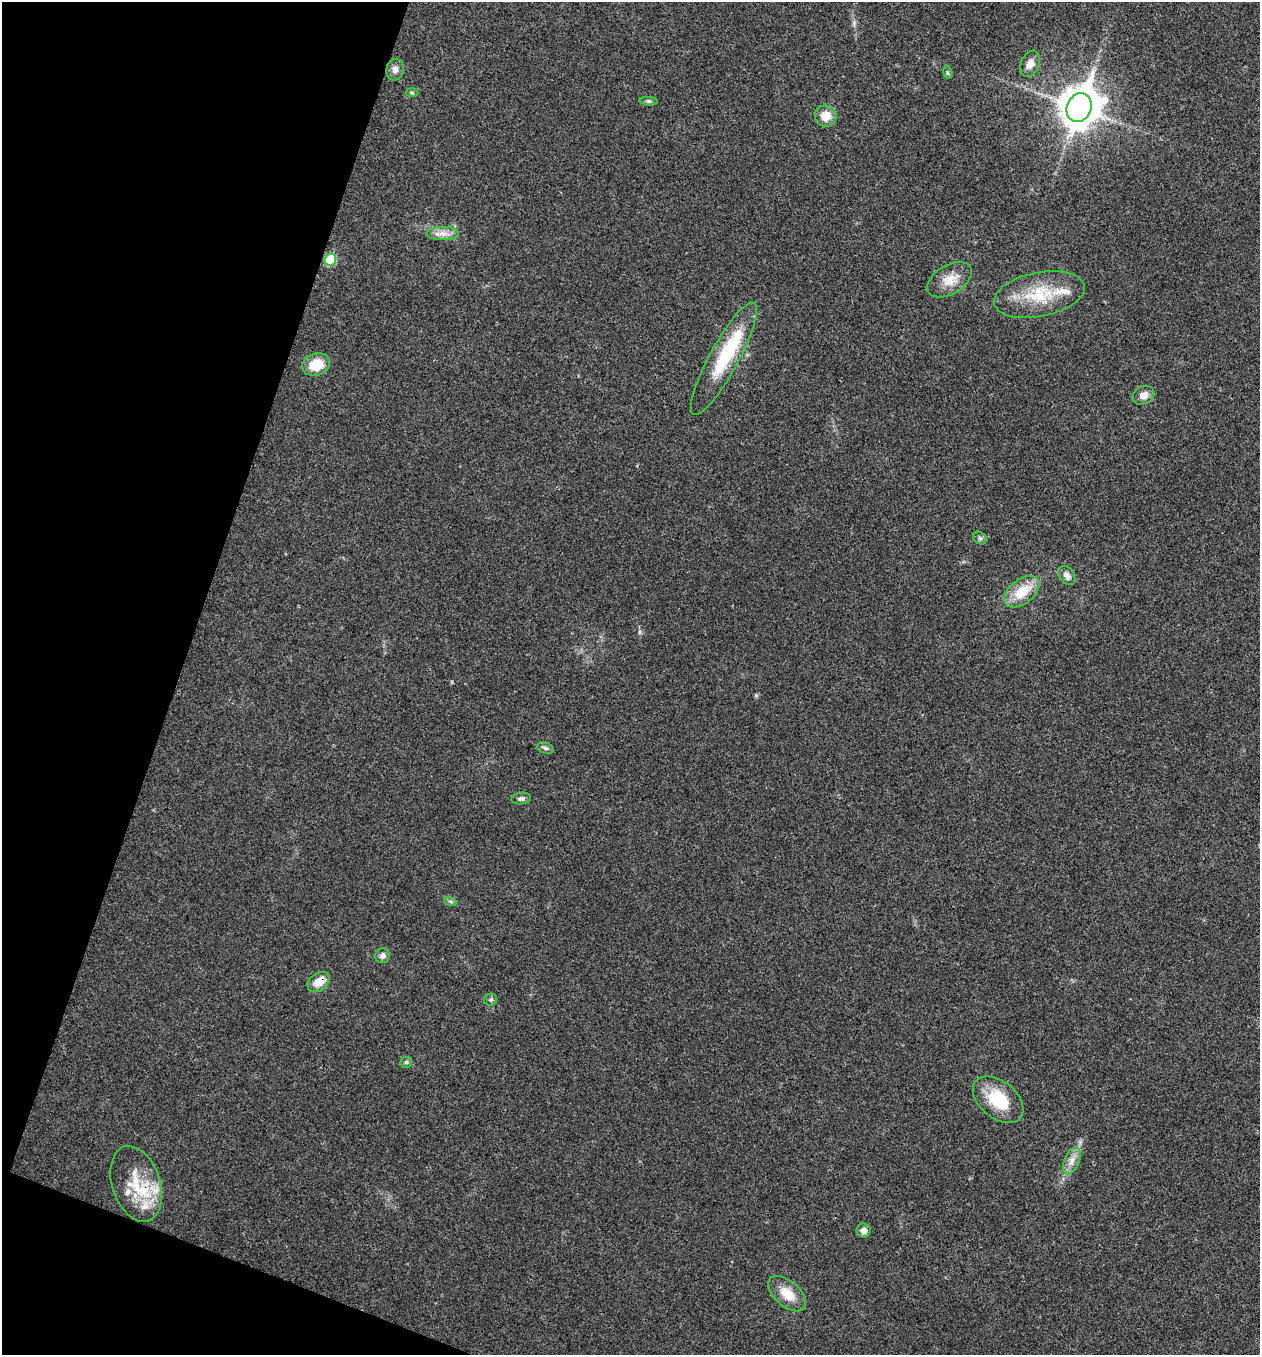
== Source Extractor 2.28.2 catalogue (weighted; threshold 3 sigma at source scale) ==
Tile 9 of 4 x 4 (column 1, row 3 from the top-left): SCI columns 135-1392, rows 1359-2711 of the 5433 x 5419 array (HDU 1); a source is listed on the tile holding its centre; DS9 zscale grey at full resolution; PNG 1262 x 1357 px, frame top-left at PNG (2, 2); each listed source drawn as its Kron ellipse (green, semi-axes under 4 px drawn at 4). Shown black and unused: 17% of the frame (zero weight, under 3 of 4 exposures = <1% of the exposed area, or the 3 px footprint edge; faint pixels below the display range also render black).
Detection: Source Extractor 2.28.2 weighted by HDU 2 'WHT'; one run over the whole footprint, this tile lists its part. Background 0.0239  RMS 0.0041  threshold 0.0183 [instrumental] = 3 sigma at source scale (4.5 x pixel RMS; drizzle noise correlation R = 1.50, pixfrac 1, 0.05/0.05 arcsec/px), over >= 5 px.
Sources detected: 33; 4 inside a brighter listed object's ellipse — not listed separately; the other 29 listed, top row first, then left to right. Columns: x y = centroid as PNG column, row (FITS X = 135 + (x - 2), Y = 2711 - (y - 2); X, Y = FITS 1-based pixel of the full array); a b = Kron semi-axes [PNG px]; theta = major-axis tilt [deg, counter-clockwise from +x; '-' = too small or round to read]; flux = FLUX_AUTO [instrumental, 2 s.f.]
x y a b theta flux
1030 64 14 9 66 3.1
395 70 11 8 81 2.3
947 72 6 4 -72 0.62
412 93 6 4 -2 0.58
649 101 9 3 -4 0.77
1079 108 15 12 65 960
826 116 11 10 - 5.4
443 234 16 6 0 3.3
330 260 6 5 - 18
950 280 24 14 31 6.8
1039 294 46 22 11 20
724 359 63 14 61 27
316 365 14 11 19 9.8
1143 395 11 9 28 2.9
980 538 7 5 -42 0.9
1067 575 11 7 -53 2.2
1022 592 20 12 38 11
545 748 9 5 -21 1.1
521 799 10 6 6 1.2
450 901 6 4 -19 0.74
382 956 8 7 - 1.7
319 982 12 8 37 6
491 1000 6 5 - 0.75
406 1062 6 5 - 0.7
998 1100 29 18 -40 17
1072 1161 14 7 67 3.1
136 1184 39 24 -72 19
864 1231 7 7 - 2.2
787 1294 23 12 -41 7.7
Overlapping masked pixels (flux is a lower limit): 2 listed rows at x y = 319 982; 136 1184